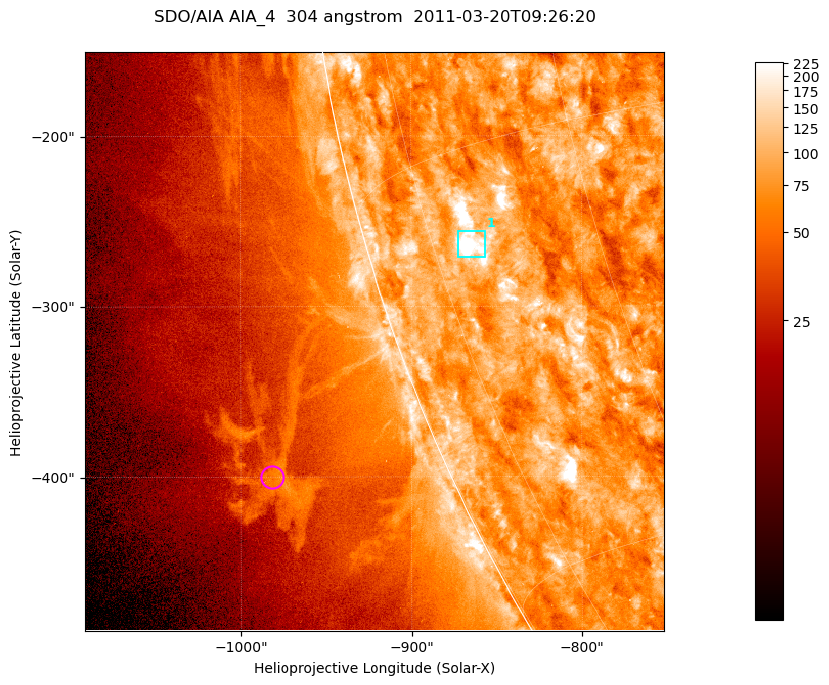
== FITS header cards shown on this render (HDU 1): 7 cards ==
TELESCOP= 'SDO/AIA '           / For AIA: SDO/AIA
INSTRUME= 'AIA_4   '           / For AIA: AIA_ATA1, AIA_ATA2, AIA_ATA3 or AIA_AT
WAVELNTH=                  304 / [angstrom] Wavelength
WAVEUNIT= 'angstrom'           / Wavelength unit: angstrom
DATE-OBS= '2011-03-20T09:26:20.123' / [ISO] Date when observation started; ISO 8
CTYPE1  = 'HPLN-TAN'           / CTYPE1; Typically HPLN
CTYPE2  = 'HPLT-TAN'           / CTYPE2; Typically HPLT

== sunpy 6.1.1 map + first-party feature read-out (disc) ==
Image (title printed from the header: SDO/AIA AIA_4  304 angstrom  2011-03-20T09:26:20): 566 x 566 px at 0.6 arcsec/px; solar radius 964 arcsec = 1605 px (partial field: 1.8% of the solar disc is inside the frame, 45% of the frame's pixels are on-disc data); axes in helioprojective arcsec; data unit not stated in the header (colour bar unlabelled)
Orientation: roll -0.131 deg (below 1 deg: not rotated)
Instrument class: DISC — disc imager (sunpy class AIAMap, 304 A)
Bright regions (active regions / flare kernels): reference = the on-disc median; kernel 5 px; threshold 5 sigma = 128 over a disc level ~77.8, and >= 1.15x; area >= 320 px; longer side >= 7 px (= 4.2 arcsec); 1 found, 1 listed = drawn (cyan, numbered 1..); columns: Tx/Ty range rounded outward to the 2 arcsec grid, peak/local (2 s.f.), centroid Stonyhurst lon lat
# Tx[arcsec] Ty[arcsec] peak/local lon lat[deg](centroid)
1 -874..-856 -272..-254 6.6 -71 -18
Off-limb structures (1.02-1.3 R_sun): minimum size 160 px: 1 found; the strongest spans PA ~110..115 deg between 1.06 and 1.13 R_sun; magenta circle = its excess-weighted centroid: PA ~110 deg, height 1.1 R_sun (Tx ~-982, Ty ~-400 arcsec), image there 2.2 x the reference